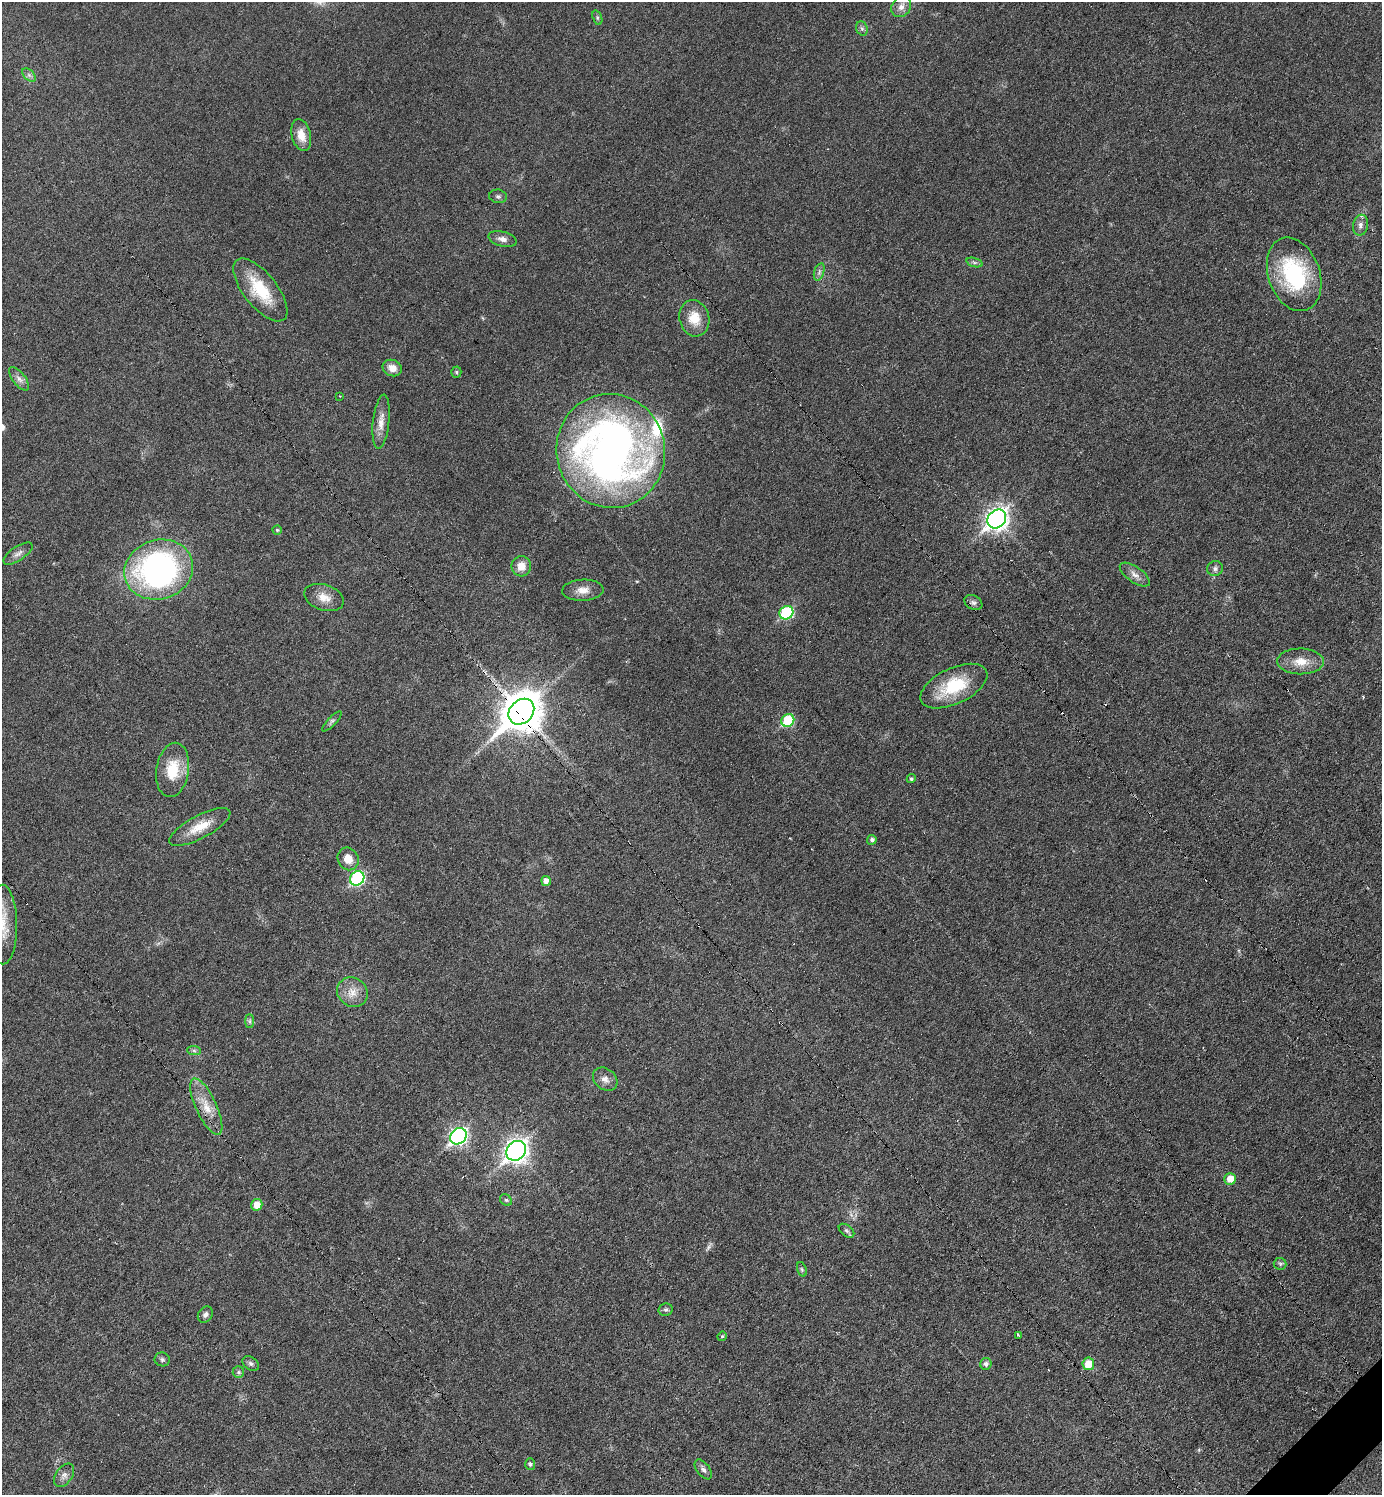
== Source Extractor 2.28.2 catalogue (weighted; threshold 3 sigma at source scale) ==
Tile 6 of 4 x 4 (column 2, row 2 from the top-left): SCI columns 1680-3059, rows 2988-4480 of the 5975 x 5976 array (HDU 1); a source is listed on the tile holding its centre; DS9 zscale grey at full resolution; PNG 1384 x 1497 px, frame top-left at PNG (2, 2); each listed source drawn as its Kron ellipse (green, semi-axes under 4 px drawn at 4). Shown black and unused: <1% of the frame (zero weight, under 3 of 6 exposures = <1% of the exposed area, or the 3 px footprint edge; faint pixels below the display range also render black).
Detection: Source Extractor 2.28.2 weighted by HDU 2 'WHT'; one run over the whole footprint, this tile lists its part. Background 0.0329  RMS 0.0039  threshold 0.016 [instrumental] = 3 sigma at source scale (4.09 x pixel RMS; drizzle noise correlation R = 1.36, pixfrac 0.8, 0.05/0.05 arcsec/px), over >= 5 px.
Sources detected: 72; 1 too faint to see at this stretch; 2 cosmic-ray / hot-pixel residue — neither listed nor drawn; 1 inside a brighter listed object's ellipse — not listed separately; the other 68 listed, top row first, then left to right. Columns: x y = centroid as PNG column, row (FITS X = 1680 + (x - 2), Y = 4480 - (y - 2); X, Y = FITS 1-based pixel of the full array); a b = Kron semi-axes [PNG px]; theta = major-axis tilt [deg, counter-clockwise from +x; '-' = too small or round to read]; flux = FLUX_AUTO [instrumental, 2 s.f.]
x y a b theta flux
901 7 11 9 50 2.6
597 18 7 4 -72 0.62
862 28 7 5 -68 0.9
29 75 8 5 -45 1.1
301 135 16 9 -77 4.7
498 196 9 7 -9 0.9
1360 225 10 7 79 1.8
503 239 14 7 -14 2.1
974 262 8 4 -19 0.76
819 272 9 5 72 1
1294 274 38 25 -71 36
260 290 38 16 -52 16
694 318 18 15 -75 7.4
392 368 10 8 -23 3.1
456 372 5 5 - 0.57
19 379 14 6 -52 1.8
340 396 2 2 - 0.21
381 422 27 8 84 4.1
611 451 57 54 -76 250
997 519 10 8 45 220
277 530 4 4 - 0.47
18 554 17 7 34 1.9
521 566 10 10 - 4.3
1215 568 8 7 - 1.2
159 570 35 29 17 100
1135 575 17 7 -35 2.5
583 590 21 10 3 3.9
324 597 20 13 -18 4.5
973 603 9 7 -31 1.3
786 613 7 6 - 32
1301 661 23 13 -1 6
954 686 36 17 25 18
521 712 14 11 44 1000
788 720 7 6 - 18
332 721 13 4 46 0.97
173 770 27 16 81 10
911 779 5 4 - 0.65
200 827 34 11 28 7.5
872 840 5 4 - 0.98
348 859 12 10 -61 4.4
357 878 8 7 - 47
546 881 5 5 - 2.4
3 925 40 14 -90 9.3
352 992 16 14 -39 4.7
250 1021 7 4 90 0.69
194 1051 7 4 -2 0.71
605 1079 13 10 -40 2.5
206 1107 30 10 -65 6.8
458 1136 9 7 45 110
516 1151 11 9 47 230
1230 1179 6 6 - 4.4
506 1200 6 5 - 0.63
257 1205 6 5 - 4.4
846 1231 9 5 -38 0.95
1280 1264 6 6 - 0.7
802 1269 7 4 -70 0.6
666 1310 7 6 - 0.8
205 1314 9 7 51 1.3
1018 1335 4 2 - 0.48
722 1336 5 4 - 0.52
162 1359 7 7 - 0.85
251 1364 9 6 -32 0.99
986 1364 6 5 - 1.2
1088 1364 6 6 - 6.8
238 1372 6 5 - 0.71
530 1464 6 5 - 0.56
703 1469 11 6 -53 1.3
64 1475 13 8 54 1.9
Overlapping masked pixels (flux is a lower limit): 1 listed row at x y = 521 712
Isophote crosses this tile's border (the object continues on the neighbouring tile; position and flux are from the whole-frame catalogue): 1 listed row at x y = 3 925